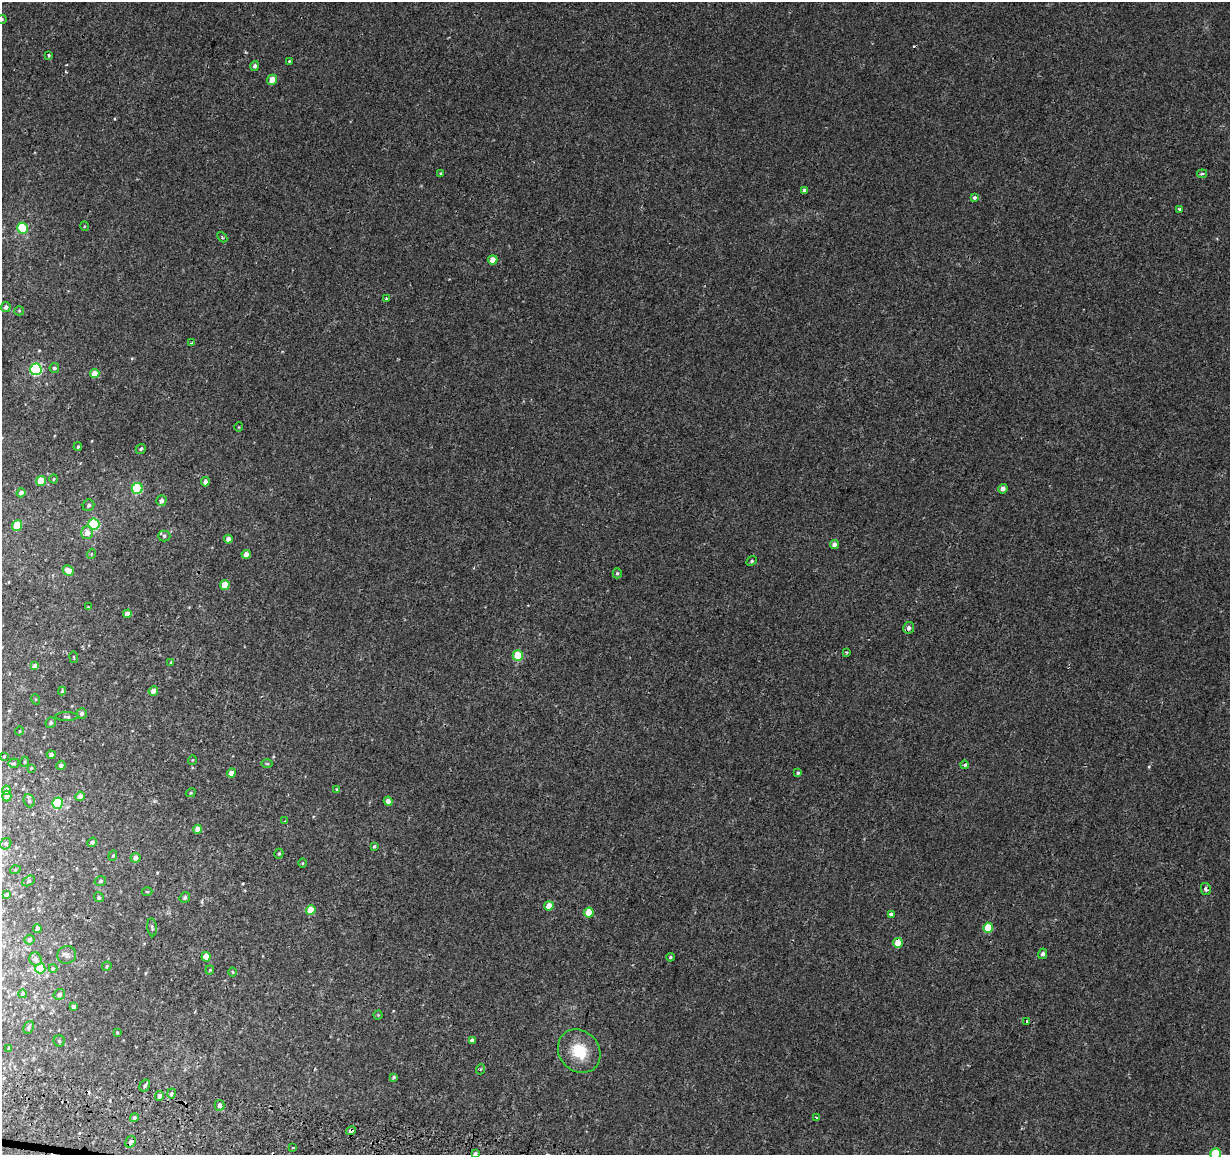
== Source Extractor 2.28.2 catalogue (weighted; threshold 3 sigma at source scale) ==
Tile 7 of 4 x 4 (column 3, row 2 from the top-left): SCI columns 2493-3720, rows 2573-3725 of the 4987 x 5206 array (HDU 1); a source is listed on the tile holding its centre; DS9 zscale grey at full resolution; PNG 1232 x 1157 px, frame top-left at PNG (2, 2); each listed source drawn as its Kron ellipse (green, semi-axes under 4 px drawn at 4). Shown black and unused: <1% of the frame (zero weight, under 2 of 3 exposures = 3% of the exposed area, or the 3 px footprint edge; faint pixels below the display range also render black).
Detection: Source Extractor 2.28.2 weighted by HDU 2 'WHT'; one run over the whole footprint, this tile lists its part. Background 6.83e-04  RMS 0.0025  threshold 0.0114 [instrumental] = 3 sigma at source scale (4.5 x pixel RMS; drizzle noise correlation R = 1.50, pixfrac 1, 0.0396/0.0396 arcsec/px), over >= 5 px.
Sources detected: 141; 3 cosmic-ray / hot-pixel residue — neither listed nor drawn; the other 138 listed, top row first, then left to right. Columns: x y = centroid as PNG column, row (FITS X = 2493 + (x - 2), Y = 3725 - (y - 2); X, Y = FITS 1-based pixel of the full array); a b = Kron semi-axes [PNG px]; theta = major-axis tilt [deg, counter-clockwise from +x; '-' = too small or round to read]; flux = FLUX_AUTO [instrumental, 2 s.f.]
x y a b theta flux
2 19 5 4 - 0.35
49 55 3 3 - 0.44
289 61 3 2 - 0.22
255 66 5 4 - 0.67
272 80 5 5 - 2.7
441 173 4 3 - 0.25
1202 174 5 4 - 0.52
804 190 4 4 - 0.73
975 197 3 3 - 1.4
1179 210 4 3 - 1
84 226 5 3 - 0.22
22 228 5 5 - 13
222 237 6 3 -47 0.32
493 260 5 4 - 3.2
387 299 4 3 - 0.7
6 307 5 4 - 0.77
19 311 5 4 - 0.3
191 343 3 3 - 0.24
54 368 5 5 - 0.51
36 369 6 6 - 29
95 374 5 4 - 2.8
239 427 5 3 - 0.18
78 447 4 3 - 0.3
141 449 5 4 - 0.43
54 479 4 3 - 0.22
41 481 5 5 - 5.3
205 482 5 4 - 1.1
137 488 5 5 - 18
1003 489 5 4 - 1.3
21 493 4 4 - 1
161 501 5 5 - 1.2
89 505 6 5 - 0.61
94 524 5 5 - 22
17 525 5 5 - 7.1
87 533 6 6 - 1.8
164 536 6 5 - 0.56
228 539 4 4 - 1.4
834 544 4 4 - 1.2
91 554 5 3 - 0.23
246 554 4 4 - 1.8
752 561 5 4 - 0.35
68 571 6 5 - 2.5
617 573 5 4 - 0.41
225 585 5 4 - 4.1
88 607 3 3 - 0.17
127 614 4 4 - 2.1
909 628 6 5 - 1
847 652 4 3 - 0.3
518 656 5 5 - 9.5
74 657 6 3 -81 0.23
171 662 4 3 - 0.24
35 666 4 4 - 1.2
62 691 4 3 - 0.33
153 691 5 4 - 1.9
35 699 5 3 - 0.22
82 713 5 5 - 0.75
67 717 11 3 0 0.48
51 723 5 5 - 0.52
19 731 4 3 - 0.18
51 755 4 4 - 0.71
4 756 3 2 - 0.21
192 760 5 3 - 0.19
24 762 5 3 - 0.24
14 763 5 5 - 0.34
267 764 6 4 -1 0.29
61 765 5 4 - 0.85
965 765 4 4 - 0.72
31 768 4 3 - 0.21
231 773 4 4 - 2
798 773 3 3 - 0.75
336 789 4 2 - 0.21
6 790 4 4 - 1
191 793 5 4 - 0.27
7 796 5 4 - 1
80 796 5 4 - 1.6
29 801 7 5 -68 0.48
388 801 5 4 - 1.3
57 803 5 5 - 19
285 821 4 3 - 0.21
198 829 4 4 - 2
92 842 5 4 - 0.69
6 844 6 5 - 0.4
374 846 3 3 - 0.37
279 854 5 4 - 0.43
113 856 5 4 - 0.32
135 858 5 5 - 1.2
302 863 5 3 - 0.21
15 870 5 3 - 0.21
29 881 7 4 28 0.43
100 881 6 4 18 0.46
1206 889 6 5 - 0.77
147 892 5 3 - 0.21
6 894 4 3 - 0.37
99 897 5 4 - 0.53
185 898 5 5 - 0.48
549 906 5 4 - 2.9
311 910 5 4 - 5.3
589 913 5 5 - 4.9
891 914 4 3 - 1.2
152 927 9 4 -83 0.5
988 928 5 5 - 6.4
37 929 4 4 - 1.5
29 940 5 5 - 0.62
898 943 5 5 - 3.4
1043 954 5 4 - 0.73
67 955 9 8 - 0.9
206 957 5 4 - 3.9
670 957 4 3 - 0.33
35 959 7 6 - 1
107 966 5 4 - 0.37
40 968 5 5 - 11
53 968 4 4 - 0.27
210 970 4 4 - 0.23
232 972 5 3 - 0.22
22 994 4 4 - 0.5
59 994 6 5 - 0.65
74 1007 4 4 - 0.79
378 1015 4 4 - 0.24
1027 1021 4 4 - 0.22
29 1027 6 5 - 0.61
117 1033 4 3 - 0.26
472 1040 4 3 - 1.9
59 1041 6 5 - 0.49
9 1048 3 3 - 0.45
579 1051 23 20 -47 7.8
481 1069 5 3 - 0.3
394 1077 4 3 - 0.45
145 1085 6 5 - 0.54
172 1093 5 3 - 2.3
160 1096 5 4 - 1.4
219 1105 5 5 - 0.94
816 1117 3 3 - 0.52
134 1118 4 4 - 0.7
351 1131 5 4 - 1.4
131 1142 6 5 - 0.9
293 1148 3 3 - 0.48
475 1153 3 3 - 0.48
1216 1154 5 5 - 14
Overlapping masked pixels (flux is a lower limit): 3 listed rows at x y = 898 943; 172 1093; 351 1131
Isophote crosses this tile's border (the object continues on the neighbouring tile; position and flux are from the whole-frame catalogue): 3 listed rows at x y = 2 19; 475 1153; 1216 1154